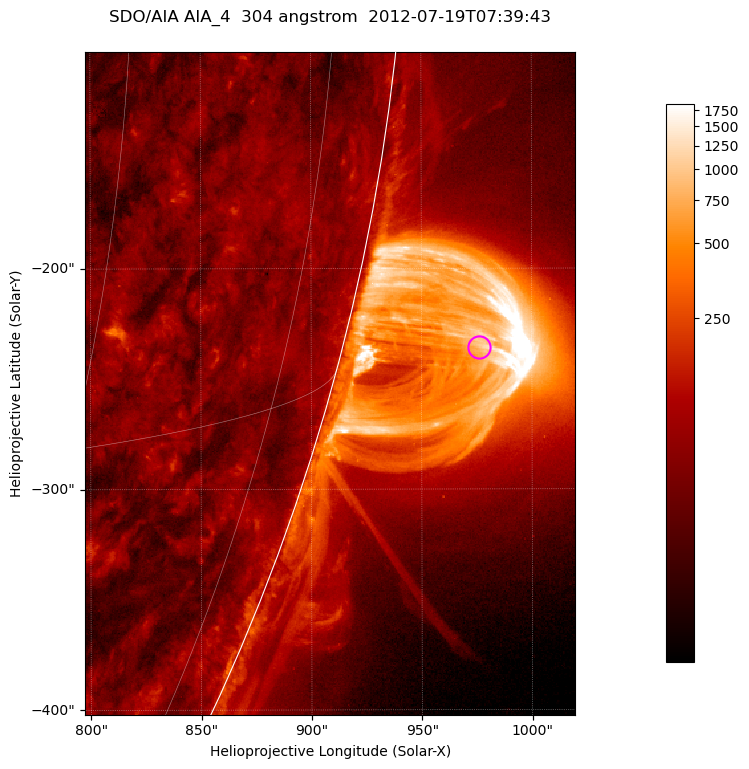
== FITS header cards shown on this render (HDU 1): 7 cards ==
TELESCOP= 'SDO/AIA '           / For AIA: SDO/AIA
INSTRUME= 'AIA_4   '           / For AIA: AIA_ATA1, AIA_ATA2, AIA_ATA3 or AIA_AT
WAVELNTH=                  304 / [angstrom] Wavelength
WAVEUNIT= 'angstrom'           / Wavelength unit: angstrom
DATE-OBS= '2012-07-19T07:39:43.123' / [ISO] Date when observation started; ISO 8
CTYPE1  = 'HPLN-TAN'           / CTYPE1; Typically HPLN
CTYPE2  = 'HPLT-TAN'           / CTYPE2; Typically HPLT

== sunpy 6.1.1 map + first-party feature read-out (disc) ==
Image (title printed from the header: SDO/AIA AIA_4  304 angstrom  2012-07-19T07:39:43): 370 x 500 px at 0.6 arcsec/px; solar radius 944 arcsec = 1573 px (partial field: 1.2% of the solar disc is inside the frame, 49% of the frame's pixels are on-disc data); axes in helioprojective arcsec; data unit not stated in the header (colour bar unlabelled)
Orientation: roll -0.132 deg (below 1 deg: not rotated)
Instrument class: DISC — disc imager (sunpy class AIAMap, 304 A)
Bright regions (active regions / flare kernels): reference = the on-disc median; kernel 3 px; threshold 5 sigma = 122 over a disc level ~61.3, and >= 1.15x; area >= 185 px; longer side >= 4 px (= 2.4 arcsec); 0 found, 0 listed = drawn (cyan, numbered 1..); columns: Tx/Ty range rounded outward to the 2 arcsec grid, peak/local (2 s.f.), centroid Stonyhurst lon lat
Off-limb structures (1.02-1.3 R_sun): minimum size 92 px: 3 found; the strongest spans PA ~250..260 deg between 1.02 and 1.14 R_sun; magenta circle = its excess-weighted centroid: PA ~255 deg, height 1.06 R_sun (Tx ~976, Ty ~-236 arcsec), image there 18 x the reference